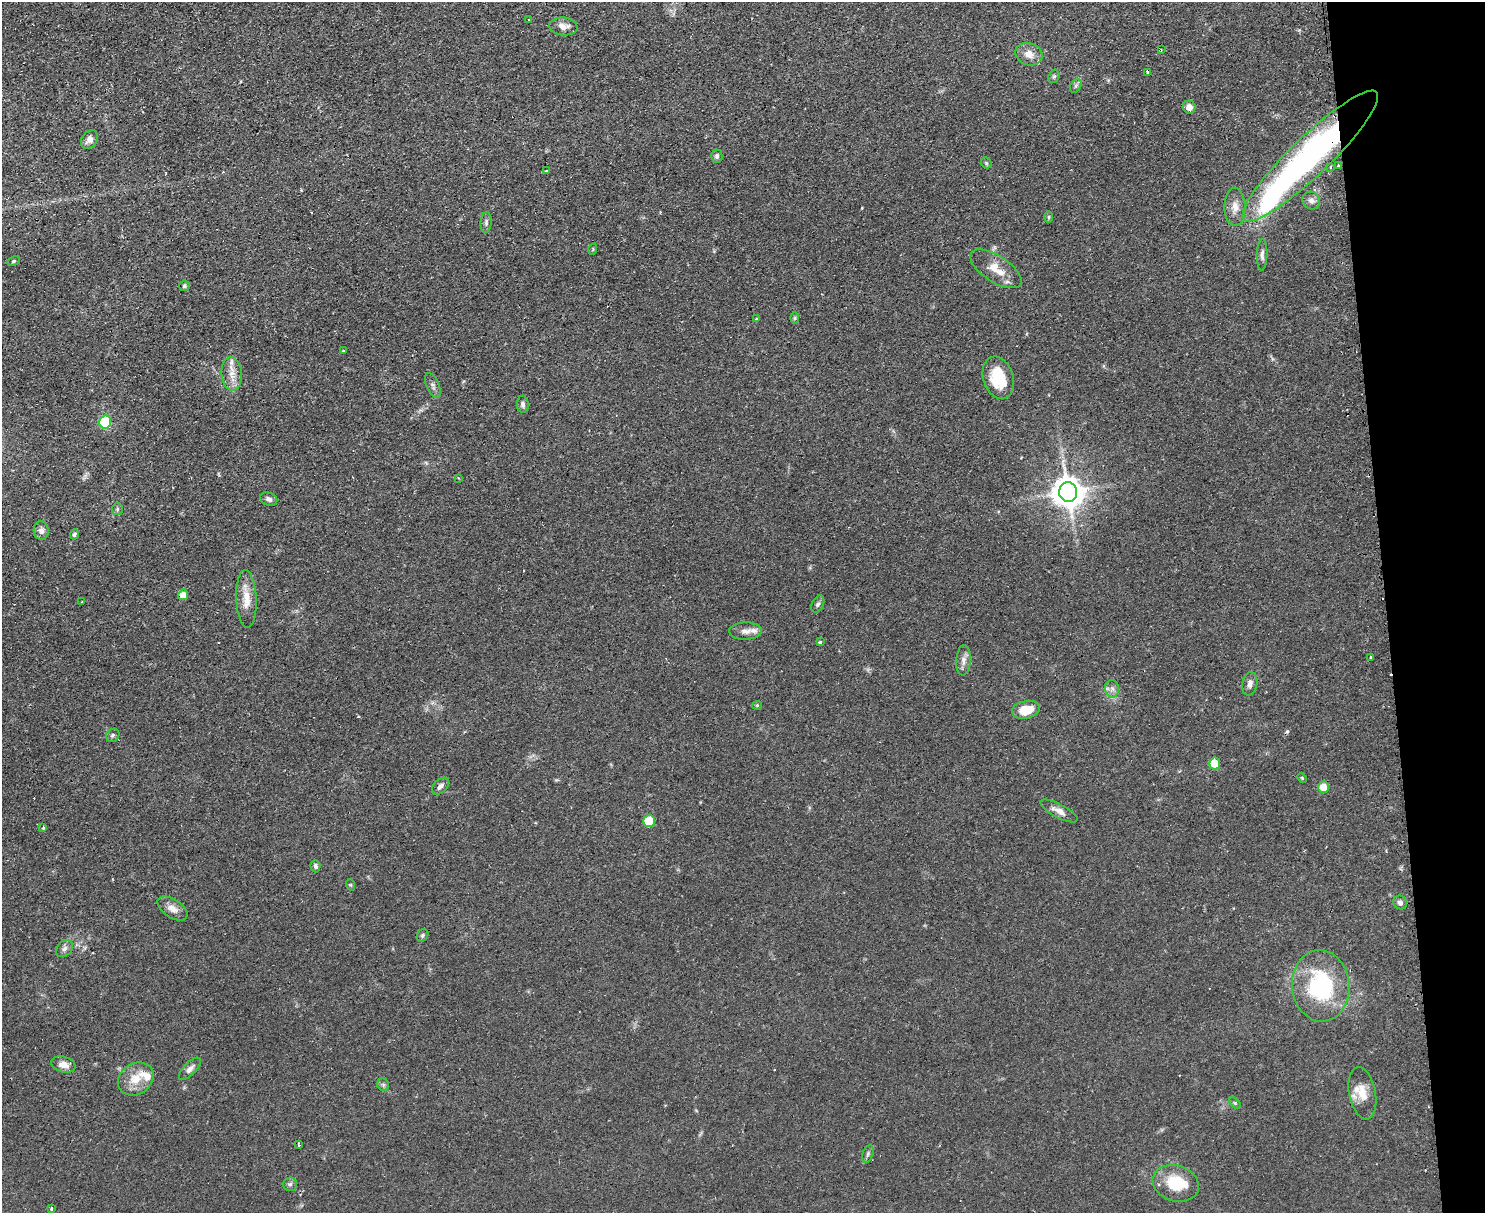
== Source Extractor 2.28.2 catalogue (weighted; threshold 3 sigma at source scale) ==
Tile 9 of 3 x 4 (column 3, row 3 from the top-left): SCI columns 3125-4607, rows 1243-2453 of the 4880 x 4907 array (HDU 1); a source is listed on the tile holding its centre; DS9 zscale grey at full resolution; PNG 1487 x 1215 px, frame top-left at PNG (2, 2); each listed source drawn as its Kron ellipse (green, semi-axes under 4 px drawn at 4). Shown black and unused: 7% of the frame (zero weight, under 2 of 3 exposures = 4% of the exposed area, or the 3 px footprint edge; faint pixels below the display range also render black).
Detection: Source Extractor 2.28.2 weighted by HDU 2 'WHT'; one run over the whole footprint, this tile lists its part. Background 0.0901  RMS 0.0079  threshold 0.0357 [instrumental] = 3 sigma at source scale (4.5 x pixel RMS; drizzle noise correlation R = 1.50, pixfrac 1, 0.05/0.05 arcsec/px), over >= 5 px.
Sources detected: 86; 1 inside a brighter object's white glare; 3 cosmic-ray / hot-pixel residue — neither listed nor drawn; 6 inside a brighter listed object's ellipse — not listed separately; the other 76 listed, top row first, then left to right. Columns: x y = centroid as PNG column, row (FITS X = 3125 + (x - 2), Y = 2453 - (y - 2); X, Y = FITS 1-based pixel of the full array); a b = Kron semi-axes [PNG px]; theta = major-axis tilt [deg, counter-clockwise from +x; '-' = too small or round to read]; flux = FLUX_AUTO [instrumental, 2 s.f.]
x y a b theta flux
529 20 3 2 - 0.81
563 26 14 9 -5 5.9
1161 50 3 3 - 0.71
1029 54 14 11 -21 7.3
1147 72 3 3 - 8.7
1054 76 7 5 73 1.4
1076 86 7 5 59 1.7
1189 107 6 6 - 5.6
89 140 10 7 54 4.2
717 156 6 5 - 2.1
1310 156 92 19 44 270
986 163 6 5 - 1.1
1338 166 3 2 - 1.5
1330 167 3 2 - 1.1
546 171 3 2 - 0.71
1311 200 9 8 - 3.2
1235 207 19 10 -89 8.6
1049 217 5 3 - 0.89
486 222 10 5 85 2.2
593 249 6 3 72 0.77
1262 255 16 5 89 3.1
13 261 6 4 28 1
996 269 29 13 -33 14
184 286 5 5 - 1.5
795 318 6 4 89 0.95
756 319 4 2 - 0.52
343 351 3 3 - 1.2
232 374 17 10 -86 8.6
998 378 22 15 -72 26
433 386 13 6 -67 2.8
523 404 8 6 -89 2.4
105 422 6 6 - 86
458 478 4 3 - 0.66
1068 492 10 9 - 1400
269 499 9 6 -26 2.7
117 509 6 5 - 1.2
41 531 9 7 -87 3.1
74 534 5 4 - 1.5
183 595 5 5 - 9.9
246 599 29 10 -87 13
82 601 4 2 - 0.57
818 604 9 5 65 2
745 631 16 8 2 5.2
820 642 4 4 - 1.1
1370 657 4 3 - 1.6
963 660 15 7 87 5
1250 684 12 7 80 3.8
1112 689 8 7 - 3.3
757 705 5 4 - 0.84
1026 710 14 9 12 14
113 735 7 6 - 1.7
1215 763 6 5 - 19
1302 778 5 3 - 0.82
440 786 10 6 45 3.2
1324 787 6 5 - 14
1059 811 20 6 -28 5.9
649 821 6 6 - 32
43 828 3 3 - 1.3
315 866 6 5 - 1.9
351 885 6 4 -71 0.92
1400 903 7 6 - 2.9
172 908 17 9 -33 6.6
422 935 7 5 53 1.4
64 949 10 7 45 2.9
1321 986 36 28 -85 81
63 1064 12 7 -16 6.1
190 1069 14 6 46 3.7
136 1079 19 15 35 14
383 1085 6 5 - 1.5
1362 1093 26 13 -79 13
1235 1103 7 4 -45 1.1
298 1145 3 3 - 1.2
868 1154 9 5 70 1.8
1176 1183 24 18 -18 28
290 1184 7 7 - 2
51 1208 3 3 - 2.6
Overlapping masked pixels (flux is a lower limit): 1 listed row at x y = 1310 156